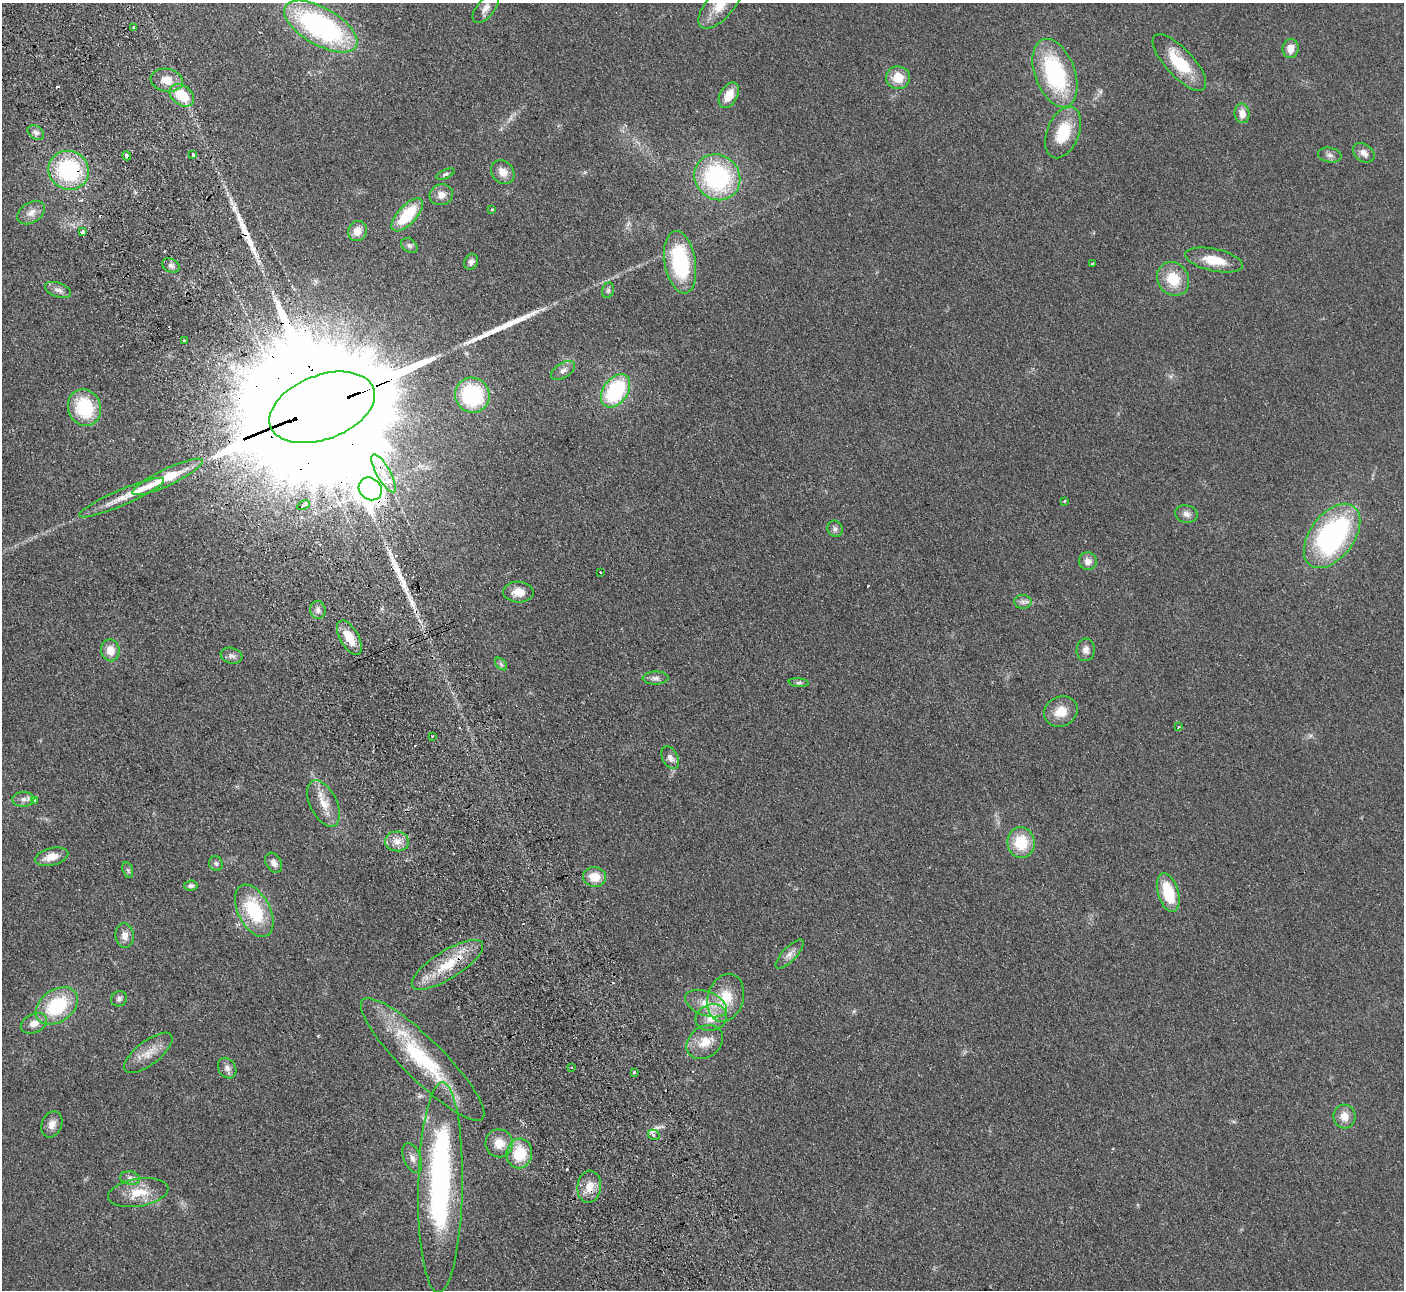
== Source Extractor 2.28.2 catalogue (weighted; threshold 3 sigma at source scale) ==
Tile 11 of 4 x 4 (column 3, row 3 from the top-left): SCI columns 2858-4259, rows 1471-2758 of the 5715 x 5648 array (HDU 1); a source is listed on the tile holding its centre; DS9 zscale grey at full resolution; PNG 1406 x 1292 px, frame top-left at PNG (2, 3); each listed source drawn as its Kron ellipse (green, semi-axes under 4 px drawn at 4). Shown black and unused: <1% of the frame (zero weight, under 2 of 3 exposures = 3% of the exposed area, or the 3 px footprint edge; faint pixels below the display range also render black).
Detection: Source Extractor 2.28.2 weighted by HDU 2 'WHT'; one run over the whole footprint, this tile lists its part. Background 0.0949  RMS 0.0097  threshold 0.0439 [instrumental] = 3 sigma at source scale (4.5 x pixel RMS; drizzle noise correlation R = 1.50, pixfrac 1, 0.05/0.05 arcsec/px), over >= 5 px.
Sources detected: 122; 1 too faint to see at this stretch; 8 cosmic-ray / hot-pixel residue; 5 long thin detections or spike segments (spike, bleed or trail) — neither listed nor drawn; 2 inside a brighter listed object's ellipse — not listed separately; the other 106 listed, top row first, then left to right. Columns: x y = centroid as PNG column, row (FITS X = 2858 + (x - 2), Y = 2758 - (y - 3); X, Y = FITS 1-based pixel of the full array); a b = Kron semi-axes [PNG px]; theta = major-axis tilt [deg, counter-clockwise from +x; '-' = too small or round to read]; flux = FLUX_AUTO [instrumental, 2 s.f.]
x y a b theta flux
720 5 29 13 48 20
486 8 18 8 50 7.1
321 26 41 18 -29 190
134 28 3 3 - 8.3
1291 49 9 8 - 9.4
1179 62 36 14 -47 41
1055 73 35 20 -70 110
898 78 12 11 - 18
167 80 16 11 -10 13
182 95 13 9 -36 29
729 95 14 8 60 15
1242 113 10 7 -83 8.9
1063 132 27 16 68 35
36 133 9 6 -36 3.6
1364 153 12 8 -37 6.2
193 155 4 3 - 3.2
1330 155 12 7 -10 3.6
126 156 5 3 - 11
69 170 20 19 - 94
503 172 13 10 -48 9.7
445 174 10 4 23 2.1
717 177 24 22 -44 120
441 195 12 10 18 8.1
492 209 4 4 - 0.91
31 213 15 10 33 8.1
407 215 21 9 47 42
357 231 10 9 - 10
83 232 3 3 - 6.3
409 245 9 6 -33 2.9
1214 260 29 11 -12 23
471 262 8 6 65 4
680 262 31 15 -80 79
1093 263 3 3 - 3.5
171 266 9 6 -25 4
1173 279 17 15 -57 26
58 290 14 7 -19 4.9
608 290 8 6 73 2.2
184 341 3 3 - 3.5
563 370 13 7 31 5.1
616 391 18 12 54 83
472 395 18 17 - 77
322 407 55 32 21 87000
84 408 18 16 -67 53
384 473 21 7 -61 15
168 477 39 8 25 33
370 489 12 10 -42 1300
122 498 46 8 23 17
1064 501 3 3 - 1
303 505 7 3 28 9.1
1186 514 11 8 -12 4.9
835 529 8 7 - 3.1
1332 536 36 22 53 190
1088 561 9 9 - 6.4
600 572 2 2 - 0.62
518 592 15 10 -3 11
1023 602 8 7 - 3.5
318 610 9 7 -84 4.4
349 638 19 9 -60 17
110 650 11 9 -80 11
1086 650 11 9 86 6
232 656 11 7 -17 4
501 664 7 4 -46 2.1
655 678 13 6 0 4.2
799 683 10 4 -5 2.2
1061 712 17 14 26 16
1178 727 3 2 - 0.73
432 736 3 3 - 1.4
670 758 12 7 -62 5.2
23 799 11 7 4 4.6
34 800 3 3 - 3.8
324 803 25 13 -64 16
397 841 12 10 -7 8.8
1021 842 15 13 -84 31
52 857 17 8 13 12
216 863 8 6 -73 2.8
273 863 11 7 -60 5.2
128 870 8 5 -74 2.1
595 877 11 10 - 16
191 886 7 5 6 2.5
1168 893 20 10 -74 35
254 911 28 16 -63 58
125 936 12 9 -84 7.2
790 954 19 7 47 5.9
447 965 41 14 32 35
726 998 24 17 73 30
119 999 8 7 - 3.3
706 1004 22 12 -21 17
57 1006 23 16 35 59
711 1018 16 13 17 16
34 1023 14 9 26 8.9
705 1042 20 15 36 17
148 1053 29 12 38 15
423 1059 84 20 -45 91
571 1067 4 2 - 0.9
227 1068 11 8 -59 4.7
634 1072 3 3 - 1.5
1344 1116 12 11 - 10
52 1124 13 10 66 7.3
654 1135 6 5 - 3.3
499 1143 14 13 - 14
519 1153 15 13 81 33
412 1158 15 8 -67 6.4
130 1178 10 6 -11 4.2
440 1187 105 22 89 240
589 1187 16 12 85 13
138 1193 30 14 9 22
Overlapping masked pixels (flux is a lower limit): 7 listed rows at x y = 126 156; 69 170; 322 407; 168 477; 370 489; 447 965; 589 1187
Isophote crosses this tile's border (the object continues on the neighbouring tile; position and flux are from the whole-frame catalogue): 1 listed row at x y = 720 5